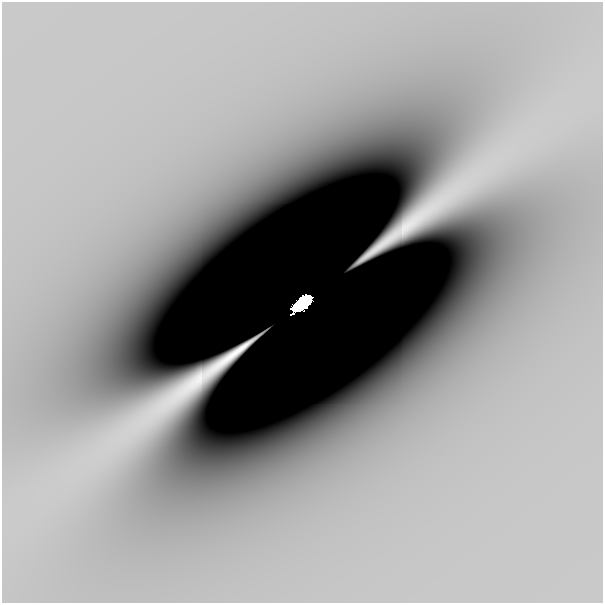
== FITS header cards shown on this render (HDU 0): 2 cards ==
NAXIS1  =                  601
NAXIS2  =                  601

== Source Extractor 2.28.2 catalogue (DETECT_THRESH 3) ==
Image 601 x 601 px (HDU 0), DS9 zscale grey, 1 PNG px = 1 image px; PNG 605 x 605 px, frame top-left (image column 1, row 601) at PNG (2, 2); no overlay
Background -2.46e-10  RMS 8.9e-11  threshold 2.68e-10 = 3 sigma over >= 5 px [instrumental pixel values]
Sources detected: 3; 2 with non-positive FLUX_AUTO (blend fragments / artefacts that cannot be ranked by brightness) are not listed; the other 1 listed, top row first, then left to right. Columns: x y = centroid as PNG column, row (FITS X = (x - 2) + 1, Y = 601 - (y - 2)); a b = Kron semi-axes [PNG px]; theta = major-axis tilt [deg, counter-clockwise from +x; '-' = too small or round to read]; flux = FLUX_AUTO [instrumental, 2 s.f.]
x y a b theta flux
302 303 18 8 38 10
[2 non-positive-flux detections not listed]